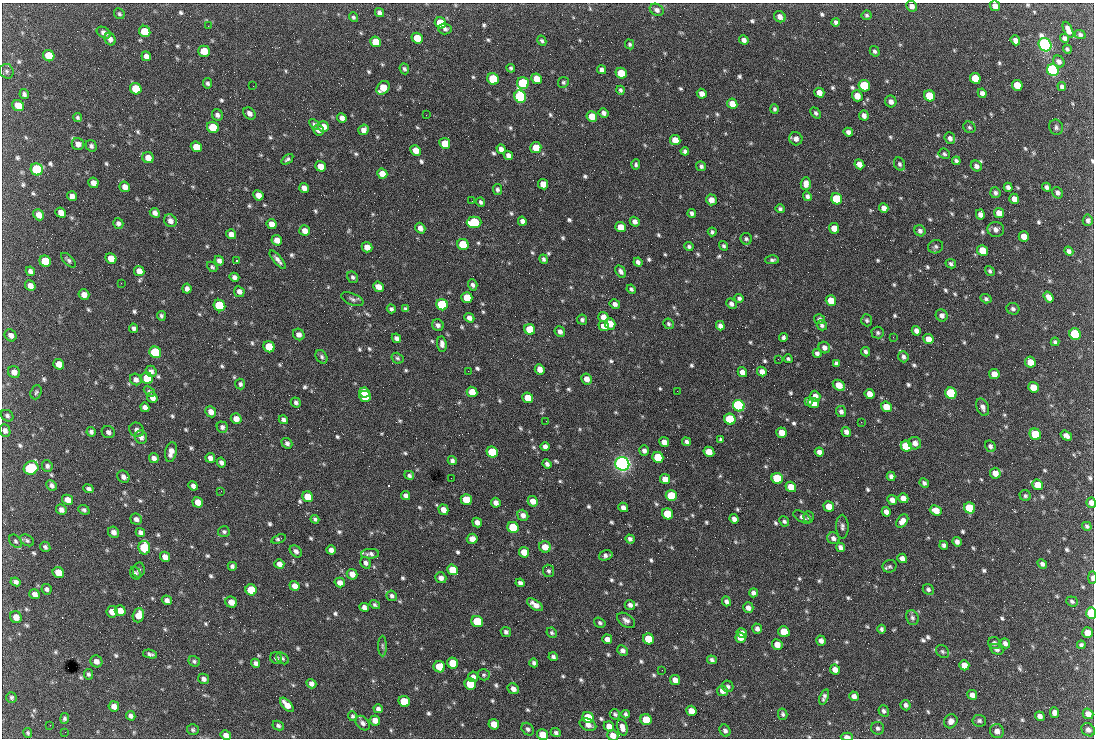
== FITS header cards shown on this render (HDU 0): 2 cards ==
NAXIS1  =                 1092 /fastest changing axis
NAXIS2  =                  736 /next to fastest changing axis

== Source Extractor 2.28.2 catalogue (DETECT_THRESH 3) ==
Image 1092 x 736 px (HDU 0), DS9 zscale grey, 1 PNG px = 1 image px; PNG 1096 x 740 px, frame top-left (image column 1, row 736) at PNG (2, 3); each listed source drawn as its Kron ellipse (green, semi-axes under 4 px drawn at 4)
Background 1630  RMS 38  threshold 113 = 3 sigma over >= 5 px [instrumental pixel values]
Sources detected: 817; of the 817, the 500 brightest by FLUX_AUTO listed and drawn (317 fainter detections omitted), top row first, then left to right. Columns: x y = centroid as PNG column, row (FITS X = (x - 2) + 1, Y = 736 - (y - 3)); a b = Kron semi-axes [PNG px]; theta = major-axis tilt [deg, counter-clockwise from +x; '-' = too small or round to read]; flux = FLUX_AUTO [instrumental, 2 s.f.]
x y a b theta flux
912 6 6 5 - 1.3e+04
995 6 5 5 - 1.7e+04
657 10 7 5 -32 1.0e+04
379 13 5 4 - 8.5e+03
119 14 5 5 - 4.8e+03
867 15 5 4 - 5.0e+03
353 17 5 4 - 4.8e+03
780 17 6 5 - 1.4e+04
836 22 4 4 - 6.2e+03
440 23 6 5 - 8.0e+04
208 26 2 2 - 4.7e+03
445 29 6 5 - 7.3e+03
1068 30 9 4 -66 1.6e+04
145 31 6 5 - 7.3e+04
104 33 8 5 -30 1.1e+04
1080 35 5 4 - 5.7e+03
417 38 6 5 - 5.2e+04
1064 38 5 4 - 7.9e+03
110 39 6 5 - 1.1e+04
744 40 5 4 - 1.1e+04
1015 40 5 4 - 1.3e+04
542 41 5 4 - 5.4e+03
376 42 6 5 - 5.6e+04
630 44 5 4 - 4.7e+03
1045 45 7 6 - 1.2e+06
1067 49 4 3 - 5.0e+03
204 51 6 5 - 4.8e+04
875 51 5 4 - 5.7e+03
49 56 6 5 - 7.4e+04
146 56 5 4 - 1.0e+04
1059 61 6 5 - 9.8e+03
511 68 4 4 - 5.0e+03
404 69 5 4 - 5.3e+03
602 70 5 4 - 9.3e+03
1053 70 6 5 - 8.1e+05
7 71 7 7 - 6.8e+03
621 73 6 5 - 5.9e+04
975 78 6 5 - 5.7e+04
493 79 6 5 - 1.6e+05
536 79 6 5 - 3.9e+04
563 82 5 5 - 4.9e+03
208 83 5 4 - 6.3e+03
523 83 6 6 - 2.7e+05
1017 85 5 5 - 5.8e+04
253 86 2 2 - 1.9e+04
864 86 6 5 - 2.0e+05
1062 86 4 3 - 5.9e+03
383 88 7 6 - 5.0e+04
136 89 6 5 - 7.7e+04
621 90 4 3 - 5.0e+03
819 93 5 5 - 2.0e+04
982 93 5 4 - 1.0e+04
24 94 5 4 - 7.2e+03
702 94 5 4 - 1.6e+04
857 96 5 5 - 2.7e+04
930 96 6 5 - 9.2e+04
520 97 6 5 - 5.8e+05
891 101 6 5 - 1.2e+04
732 104 5 5 - 3.1e+04
18 106 6 5 - 3.8e+04
775 109 5 4 - 4.9e+03
249 113 7 5 -46 1.1e+04
603 113 5 4 - 9.1e+03
816 113 6 4 -49 5.6e+03
217 115 6 5 - 8.9e+03
426 115 2 2 - 6.3e+03
592 116 5 5 - 4.2e+04
864 116 5 4 - 1.0e+04
78 117 5 4 - 4.8e+03
342 118 5 4 - 1.1e+04
314 124 6 4 -48 4.8e+03
213 127 6 5 - 6.3e+04
323 127 6 5 - 1.9e+04
969 127 6 5 - 4.7e+03
1056 127 8 6 -70 7.1e+03
318 130 5 5 - 1.3e+04
363 130 5 5 - 1.3e+04
848 132 5 4 - 9.4e+03
950 138 6 5 - 9.2e+03
796 139 7 6 - 1.2e+04
675 140 5 5 - 3.0e+04
445 143 5 5 - 5.0e+04
78 144 6 6 - 1.6e+04
91 146 6 5 - 6.2e+03
196 147 5 5 - 3.9e+04
536 148 5 5 - 3.5e+04
501 149 5 4 - 1.2e+04
416 150 5 5 - 2.7e+04
685 151 4 4 - 6.6e+03
944 154 6 5 - 4.9e+03
508 155 5 4 - 1.1e+04
148 158 6 5 - 2.3e+04
287 159 7 4 38 5.4e+03
956 161 4 3 - 6.1e+03
636 164 5 4 - 5.4e+03
859 164 5 4 - 1.6e+04
900 164 7 5 -66 5.9e+03
320 166 5 5 - 2.7e+04
701 166 5 4 - 6.8e+03
976 166 6 5 - 9.6e+03
37 169 6 5 - 2.6e+05
382 174 5 5 - 2.3e+04
93 183 5 5 - 1.6e+04
543 184 5 5 - 2.8e+04
806 184 6 5 - 1.6e+04
125 187 5 5 - 1.7e+04
1008 187 4 4 - 9.4e+03
1046 187 5 4 - 7.3e+03
304 188 5 4 - 1.3e+04
498 189 5 5 - 6.4e+03
995 193 5 5 - 8.0e+03
1057 193 6 5 - 7.5e+03
258 195 5 5 - 2.1e+04
72 196 5 4 - 1.2e+04
807 196 5 4 - 7.7e+03
837 199 6 5 - 1.5e+05
1014 199 5 4 - 1.4e+04
711 200 5 5 - 1.9e+04
472 201 2 2 - 5.8e+03
481 202 4 3 - 5.5e+03
884 208 5 4 - 1.4e+04
780 209 5 4 - 5.5e+03
61 213 5 5 - 1.9e+04
155 213 5 4 - 1.1e+04
692 213 4 4 - 7.3e+03
999 213 5 5 - 2.4e+04
980 214 5 4 - 1.1e+04
39 215 6 5 - 2.0e+04
1088 220 6 5 - 7.7e+03
170 221 7 6 - 1.3e+04
522 221 5 4 - 1.1e+04
474 222 7 6 - 1.6e+05
635 222 5 4 - 1.1e+04
118 223 5 5 - 8.0e+03
272 224 5 5 - 1.8e+04
621 227 5 5 - 3.3e+04
420 228 5 4 - 1.3e+04
834 228 5 5 - 3.2e+04
996 229 8 7 - 1.2e+04
305 231 5 5 - 1.8e+04
920 231 6 5 - 7.3e+03
712 232 4 4 - 5.5e+03
231 234 5 4 - 1.8e+04
1024 236 5 5 - 2.6e+04
746 239 6 5 - 6.4e+03
277 240 5 5 - 2.2e+04
463 245 6 5 - 1.4e+05
724 246 5 4 - 5.0e+03
367 247 5 5 - 2.5e+04
689 247 4 3 - 5.5e+03
936 247 8 6 22 6.4e+03
982 250 5 5 - 5.5e+04
1069 251 5 4 - 8.0e+03
111 258 6 5 - 3.3e+04
544 259 5 4 - 6.1e+03
68 260 9 4 -44 6.2e+03
278 260 11 4 -50 1.1e+04
772 260 7 4 0 5.8e+03
45 261 6 5 - 9.8e+04
219 261 5 4 - 9.3e+03
236 261 3 2 - 1.2e+05
638 262 4 4 - 8.3e+03
951 264 5 4 - 5.9e+03
212 267 6 4 -44 4.8e+03
30 271 5 4 - 9.1e+03
139 271 5 5 - 1.9e+04
621 271 7 4 -58 9.0e+03
990 271 5 4 - 5.2e+03
234 277 5 4 - 9.6e+03
353 277 6 5 - 5.7e+03
121 283 2 2 - 9.1e+03
473 285 6 4 -70 6.8e+03
30 286 5 5 - 1.7e+04
378 287 6 5 - 2.1e+04
187 289 5 4 - 9.9e+03
631 289 5 4 - 5.5e+03
239 292 5 5 - 1.2e+04
84 295 5 5 - 1.7e+04
1049 297 6 4 -55 1.5e+04
467 298 5 5 - 5.5e+04
739 298 4 4 - 6.2e+03
352 299 12 5 -23 8.0e+03
986 299 5 4 - 5.5e+03
831 300 5 5 - 4.0e+04
615 304 5 4 - 9.5e+03
731 304 6 4 -42 8.7e+03
442 305 6 5 - 2.5e+05
219 306 6 5 - 2.1e+05
391 309 4 4 - 5.5e+03
405 309 4 3 - 5.2e+03
1013 309 6 5 - 7.4e+03
942 315 6 5 - 1.1e+04
161 316 5 4 - 5.8e+03
603 317 5 5 - 1.7e+04
469 318 5 4 - 1.2e+04
820 319 5 5 - 6.2e+03
582 320 5 5 - 6.4e+03
867 320 6 5 - 5.3e+03
610 324 6 5 - 2.8e+04
669 324 6 5 - 4.8e+03
438 325 6 5 - 8.5e+03
822 325 5 5 - 6.8e+03
604 326 5 5 - 2.4e+04
720 326 5 4 - 9.8e+03
134 328 5 4 - 7.5e+03
530 329 6 5 - 8.3e+04
916 331 5 4 - 1.1e+04
560 332 5 5 - 9.6e+03
878 333 6 6 - 6.0e+03
1075 334 6 5 - 2.5e+05
11 335 6 5 - 1.2e+04
299 335 6 5 - 1.3e+04
783 337 4 4 - 6.4e+03
893 337 2 2 - 1.5e+04
396 338 5 4 - 8.7e+03
928 339 5 5 - 2.7e+04
1055 342 4 3 - 5.1e+03
442 344 7 5 -83 1.2e+04
269 347 6 5 - 8.8e+04
824 348 6 5 - 1.1e+04
155 352 6 5 - 3.1e+05
866 352 5 4 - 6.7e+03
817 353 4 4 - 7.3e+03
322 357 7 5 -59 6.2e+03
903 357 6 5 - 7.3e+03
397 358 6 5 - 4.8e+03
778 359 2 2 - 8.8e+03
788 359 4 3 - 5.0e+03
1030 362 5 5 - 3.5e+04
836 363 4 4 - 6.0e+03
59 364 5 5 - 2.6e+04
540 369 5 5 - 1.8e+04
151 371 6 5 - 9.3e+03
468 371 2 2 - 5.7e+03
14 372 6 6 - 1.5e+04
742 372 5 4 - 1.6e+04
762 372 5 4 - 1.5e+04
994 374 5 5 - 2.3e+04
147 378 6 5 - 1.1e+05
136 379 6 5 - 1.1e+04
587 379 5 5 - 1.9e+04
240 384 5 5 - 5.9e+03
839 385 6 5 - 3.5e+04
1033 387 5 5 - 3.6e+04
149 391 6 4 -42 4.7e+03
677 391 2 2 - 5.7e+03
36 392 7 5 70 4.8e+03
364 392 5 5 - 7.3e+04
472 392 5 5 - 3.8e+04
951 393 6 5 - 2.7e+05
870 394 5 5 - 2.4e+04
365 396 6 5 - 8.0e+04
815 396 5 5 - 1.5e+04
152 398 5 5 - 1.4e+04
528 398 5 5 - 4.6e+04
808 401 4 4 - 6.6e+03
296 402 5 4 - 6.8e+03
814 403 6 5 - 2.6e+04
739 406 6 5 - 6.9e+05
145 407 5 4 - 9.5e+03
886 407 5 5 - 3.3e+04
983 407 9 6 -67 1.2e+04
211 412 6 5 - 1.7e+04
841 412 6 5 - 8.1e+03
7 416 7 5 -36 6.0e+03
236 419 5 5 - 2.1e+04
730 419 6 5 - 1.6e+05
283 420 5 4 - 7.6e+03
546 421 2 2 - 6.3e+03
861 422 2 2 - 6.0e+03
222 427 6 5 - 7.8e+03
137 430 7 6 - 1.1e+04
5 431 6 5 - 1.0e+04
91 432 5 4 - 6.5e+03
108 432 7 6 - 7.9e+03
846 432 5 4 - 1.1e+04
782 433 5 5 - 3.7e+04
1035 434 6 5 - 9.8e+04
1066 436 6 4 -35 1.2e+04
141 437 7 6 - 9.8e+03
721 439 4 3 - 5.4e+03
664 442 5 4 - 2.3e+04
687 442 5 4 - 7.2e+03
287 443 6 5 - 8.1e+03
915 443 6 6 - 1.4e+04
906 446 6 5 - 9.5e+04
990 446 6 5 - 7.5e+03
545 447 4 4 - 1.0e+04
644 451 5 5 - 9.2e+03
171 452 10 5 78 1.9e+04
492 452 6 5 - 1.3e+05
709 452 5 5 - 3.2e+04
819 452 4 4 - 9.5e+03
658 457 6 5 - 1.1e+05
154 458 5 4 - 1.0e+04
210 458 5 4 - 1.1e+04
452 461 5 4 - 7.2e+03
221 462 5 4 - 8.0e+03
547 464 5 4 - 8.1e+03
622 464 7 6 - 1.7e+06
47 466 6 5 - 7.2e+03
31 468 7 6 - 2.0e+05
995 473 5 5 - 2.2e+04
409 475 5 4 - 6.1e+03
891 476 5 4 - 8.8e+03
123 477 6 5 - 1.0e+04
451 478 2 2 - 4.7e+03
777 478 6 5 - 1.6e+05
665 479 5 5 - 2.8e+04
924 483 5 4 - 6.5e+03
52 485 5 4 - 7.9e+03
1038 485 5 5 - 4.4e+04
193 486 5 4 - 9.5e+03
791 487 5 5 - 3.6e+04
89 489 5 4 - 7.3e+03
221 491 2 2 - 7.4e+03
406 496 5 4 - 1.0e+04
671 496 6 5 - 1.2e+05
1025 496 6 5 - 5.4e+03
307 497 6 5 - 4.4e+04
903 498 5 5 - 1.6e+04
68 500 5 5 - 2.0e+04
466 500 5 5 - 5.9e+04
892 500 5 4 - 1.3e+04
533 501 5 4 - 2.0e+04
198 502 5 5 - 2.5e+04
496 503 5 4 - 1.3e+04
1091 503 5 4 - 1.4e+04
829 506 5 5 - 3.0e+04
623 507 5 4 - 1.1e+04
970 508 6 5 - 1.5e+05
61 510 5 5 - 1.1e+04
84 510 6 4 -21 5.8e+03
443 510 5 4 - 1.9e+04
936 510 6 5 - 2.4e+04
886 512 5 4 - 1.3e+04
668 514 6 5 - 9.2e+04
523 515 6 5 - 1.2e+04
802 517 10 5 -31 7.6e+03
809 517 6 5 - 5.3e+03
136 519 6 5 - 1.1e+04
315 519 4 4 - 5.3e+03
734 519 5 4 - 1.1e+04
784 521 5 4 - 5.1e+03
902 521 7 5 53 1.7e+04
477 522 5 4 - 1.3e+04
1087 526 5 4 - 5.5e+03
513 527 6 5 - 1.8e+05
842 527 12 6 -89 8.9e+03
114 532 6 5 - 1.2e+04
140 532 5 4 - 8.9e+03
224 532 6 5 - 6.1e+03
833 538 6 5 - 9.5e+03
279 539 7 4 20 5.4e+03
472 539 5 5 - 1.7e+04
630 539 4 4 - 7.5e+03
27 540 7 5 -31 5.4e+03
15 541 7 5 -51 5.3e+03
957 542 5 4 - 9.5e+03
944 545 4 4 - 7.2e+03
45 547 5 5 - 6.3e+03
545 547 6 5 - 3.2e+04
840 547 5 4 - 9.6e+03
144 548 7 6 - 1.7e+05
331 550 5 4 - 1.2e+04
296 551 7 5 -45 8.8e+03
524 552 5 5 - 3.2e+04
370 554 9 4 2 8.2e+03
606 555 7 5 16 8.2e+03
165 557 5 4 - 1.5e+04
902 558 5 4 - 1.3e+04
366 563 6 5 - 8.1e+03
279 564 5 4 - 1.2e+04
1042 564 5 4 - 7.5e+03
232 566 4 4 - 7.1e+03
890 566 7 6 - 5.7e+03
139 570 7 5 80 6.5e+03
452 570 5 5 - 4.7e+04
548 571 6 5 - 5.9e+03
58 572 6 5 - 4.4e+04
135 573 7 5 -71 5.6e+03
352 574 5 5 - 2.1e+04
441 578 6 5 - 1.2e+04
1092 578 6 3 90 8.0e+03
16 582 5 4 - 7.8e+03
340 583 5 4 - 1.6e+04
520 583 4 4 - 9.1e+03
295 586 5 4 - 1.8e+04
46 589 5 5 - 6.3e+03
928 589 6 5 - 6.2e+03
251 590 6 5 - 8.5e+04
753 593 4 4 - 9.0e+03
35 594 5 4 - 1.2e+04
392 596 5 5 - 6.4e+03
167 600 5 4 - 1.0e+04
726 601 5 4 - 8.4e+03
1072 601 6 5 - 5.4e+03
231 602 6 5 - 2.4e+04
375 605 5 4 - 5.1e+03
535 605 9 4 -35 1.7e+04
630 605 5 5 - 8.5e+03
364 607 5 4 - 1.0e+04
748 608 5 5 - 1.3e+04
120 611 5 5 - 2.5e+04
112 612 6 5 - 2.9e+04
1091 613 6 5 - 1.1e+05
138 615 7 5 72 3.0e+04
16 617 6 5 - 2.2e+04
912 618 8 6 -67 7.5e+03
626 620 10 6 -34 1.1e+04
477 621 6 5 - 1.2e+05
600 623 6 4 -34 5.2e+03
757 629 5 4 - 9.8e+03
882 629 4 3 - 5.6e+03
506 632 5 5 - 7.1e+03
784 632 5 5 - 6.5e+04
552 633 5 5 - 4.7e+03
742 633 5 4 - 1.7e+04
1087 633 5 5 - 2.5e+04
740 638 5 5 - 2.2e+04
607 639 5 4 - 1.3e+04
648 639 6 5 - 7.8e+04
821 641 5 4 - 1.2e+04
994 643 6 6 - 7.5e+03
1005 643 5 4 - 8.9e+03
777 645 5 5 - 2.4e+04
1081 645 4 4 - 5.7e+03
382 646 10 4 -89 4.8e+03
997 649 7 5 -28 7.3e+03
623 651 6 4 -42 9.1e+03
942 651 7 5 -45 5.0e+03
150 654 7 4 -12 6.7e+03
553 657 4 4 - 5.8e+03
276 658 6 5 - 6.5e+03
283 658 7 5 -40 4.7e+03
712 660 5 4 - 6.7e+03
96 661 6 5 - 1.4e+04
194 661 6 5 - 5.2e+03
256 663 5 4 - 8.0e+03
453 663 6 5 - 5.9e+04
534 663 4 4 - 7.0e+03
964 665 5 5 - 2.0e+04
439 667 6 5 - 5.5e+04
835 669 5 4 - 1.9e+04
662 670 2 2 - 6.3e+03
88 674 5 4 - 5.5e+03
484 675 6 5 - 4.8e+03
473 677 5 5 - 9.9e+03
203 679 5 5 - 9.2e+03
675 680 5 5 - 1.8e+04
311 684 5 4 - 1.0e+04
470 684 6 5 - 9.8e+04
728 686 6 5 - 5.7e+03
513 689 6 5 - 1.3e+04
722 691 5 5 - 1.3e+04
972 695 5 4 - 1.3e+04
854 696 5 4 - 1.2e+04
11 697 5 5 - 4.9e+03
824 697 8 4 71 7.8e+03
404 702 6 5 - 8.5e+04
287 705 9 4 -47 2.5e+04
906 705 5 5 - 7.4e+03
114 706 5 5 - 1.5e+04
378 709 4 4 - 8.0e+03
691 711 5 5 - 2.4e+04
884 711 6 5 - 6.7e+03
1054 713 5 4 - 1.1e+04
615 714 5 5 - 5.6e+03
626 714 4 3 - 5.5e+03
783 714 6 4 -75 5.5e+03
1088 714 5 5 - 1.6e+04
131 716 5 4 - 9.4e+03
353 716 5 4 - 5.2e+03
1040 716 5 4 - 1.0e+04
588 718 6 5 - 1.1e+05
64 719 5 4 - 5.6e+03
646 720 6 5 - 6.0e+04
375 721 5 5 - 1.8e+04
951 721 7 6 - 1.3e+04
979 721 7 6 - 6.6e+03
362 723 8 6 -47 9.2e+03
494 724 5 5 - 3.1e+04
50 725 2 2 - 4.9e+03
278 725 6 4 -26 6.0e+03
588 725 9 6 -23 1.5e+04
609 726 5 5 - 2.1e+04
622 727 8 5 -73 1.5e+04
878 728 6 6 - 7.1e+03
528 729 7 5 -46 7.0e+03
193 730 6 5 - 5.8e+03
1088 730 7 6 - 9.4e+03
725 731 6 5 - 8.1e+03
997 731 7 6 - 1.5e+04
65 732 2 2 - 9.5e+03
28 733 5 4 - 4.7e+03
556 733 5 4 - 6.0e+03
226 735 5 4 - 1.4e+04
543 735 6 5 - 4.4e+04
613 736 6 5 - 2.2e+04
847 737 6 3 -4 1.4e+04
At the frame edge (FLAGS 8, measured only in part): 8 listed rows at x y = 995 6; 1091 503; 1092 578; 1091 613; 226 735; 543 735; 613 736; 847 737
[317 fainter detections neither listed nor drawn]